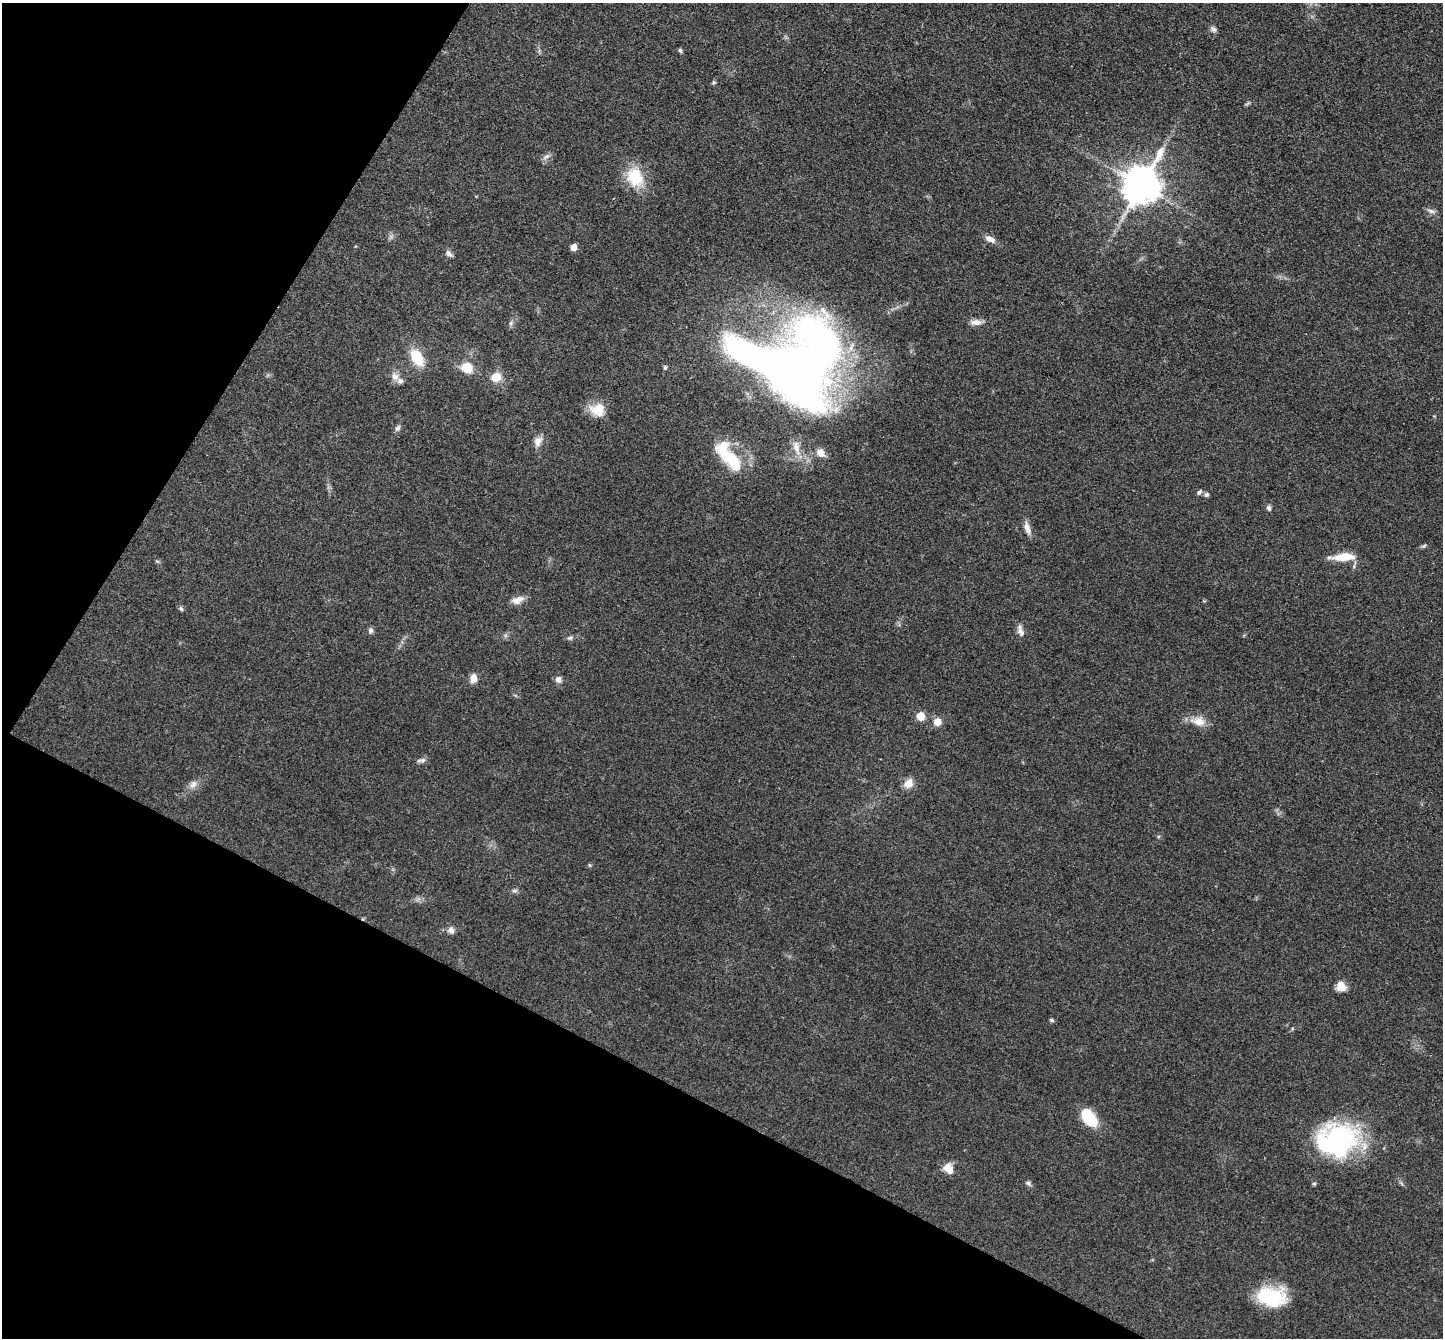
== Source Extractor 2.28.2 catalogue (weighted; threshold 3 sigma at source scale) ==
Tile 9 of 4 x 4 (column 1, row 3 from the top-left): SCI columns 3-1443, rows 1483-2818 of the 5767 x 5775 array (HDU 1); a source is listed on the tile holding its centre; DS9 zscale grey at full resolution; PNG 1445 x 1340 px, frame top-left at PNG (2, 3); no overlay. Shown black and unused: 27% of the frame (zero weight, under 3 of 4 exposures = <1% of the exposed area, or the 3 px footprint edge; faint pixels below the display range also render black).
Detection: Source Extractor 2.28.2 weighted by HDU 2 'WHT'; one run over the whole footprint, this tile lists its part. Background 0.0996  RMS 0.006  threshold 0.027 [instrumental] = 3 sigma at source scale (4.5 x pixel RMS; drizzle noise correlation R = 1.50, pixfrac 1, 0.05/0.05 arcsec/px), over >= 5 px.
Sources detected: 62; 5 inside a brighter object's white glare — not listed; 2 inside a brighter listed object's ellipse — not listed separately; the other 55 listed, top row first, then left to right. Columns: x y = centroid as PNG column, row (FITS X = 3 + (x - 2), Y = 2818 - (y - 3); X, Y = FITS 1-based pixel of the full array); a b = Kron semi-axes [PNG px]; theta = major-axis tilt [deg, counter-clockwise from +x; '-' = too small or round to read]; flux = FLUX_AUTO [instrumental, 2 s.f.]
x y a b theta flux
1213 29 9 7 -39 2
680 50 6 4 -43 1.1
713 82 6 5 - 0.96
546 156 12 5 35 2.1
635 177 27 21 -62 20
1141 185 12 10 58 1700
1431 211 12 6 -17 2.2
990 239 14 7 -24 3.8
573 247 5 5 - 5.9
449 254 11 6 -44 2.3
975 322 16 7 2 3.8
511 323 8 4 45 1.4
417 357 20 12 -61 17
764 360 101 34 -23 400
665 367 6 4 77 1.1
467 368 15 13 -14 9.7
395 377 11 9 -64 4
496 377 12 10 38 8
595 410 22 13 -39 8.7
398 428 9 6 51 1.6
538 441 14 10 65 4.3
796 448 22 8 -74 6.3
821 453 9 8 - 5.2
733 461 34 17 -61 22
1199 492 8 5 42 1.6
1206 495 7 6 - 1.4
1269 508 7 6 - 1.5
1027 528 17 7 -76 4.2
1424 546 8 3 31 0.95
1343 557 27 8 4 12
157 561 6 4 -18 0.74
518 600 17 9 18 4.8
181 609 6 5 - 1.3
370 630 7 6 - 1.9
1021 632 16 8 -64 3.2
570 638 8 6 14 1.5
473 678 9 7 87 5.2
558 679 8 8 - 2.9
920 716 7 6 - 8.6
937 721 10 9 - 4.9
1199 721 16 13 -8 7.4
422 760 9 6 27 1.9
908 783 12 9 49 6.1
193 784 13 9 50 3.7
589 865 5 5 - 0.74
514 891 9 4 0 1.4
451 930 8 8 - 2.8
1341 986 11 10 - 6.1
1051 1020 5 4 - 0.95
1089 1118 18 10 -53 28
1338 1137 47 39 -35 78
949 1169 12 8 -56 7.7
1028 1183 8 6 -37 1.5
1314 1184 5 5 - 0.78
1273 1299 31 22 25 30